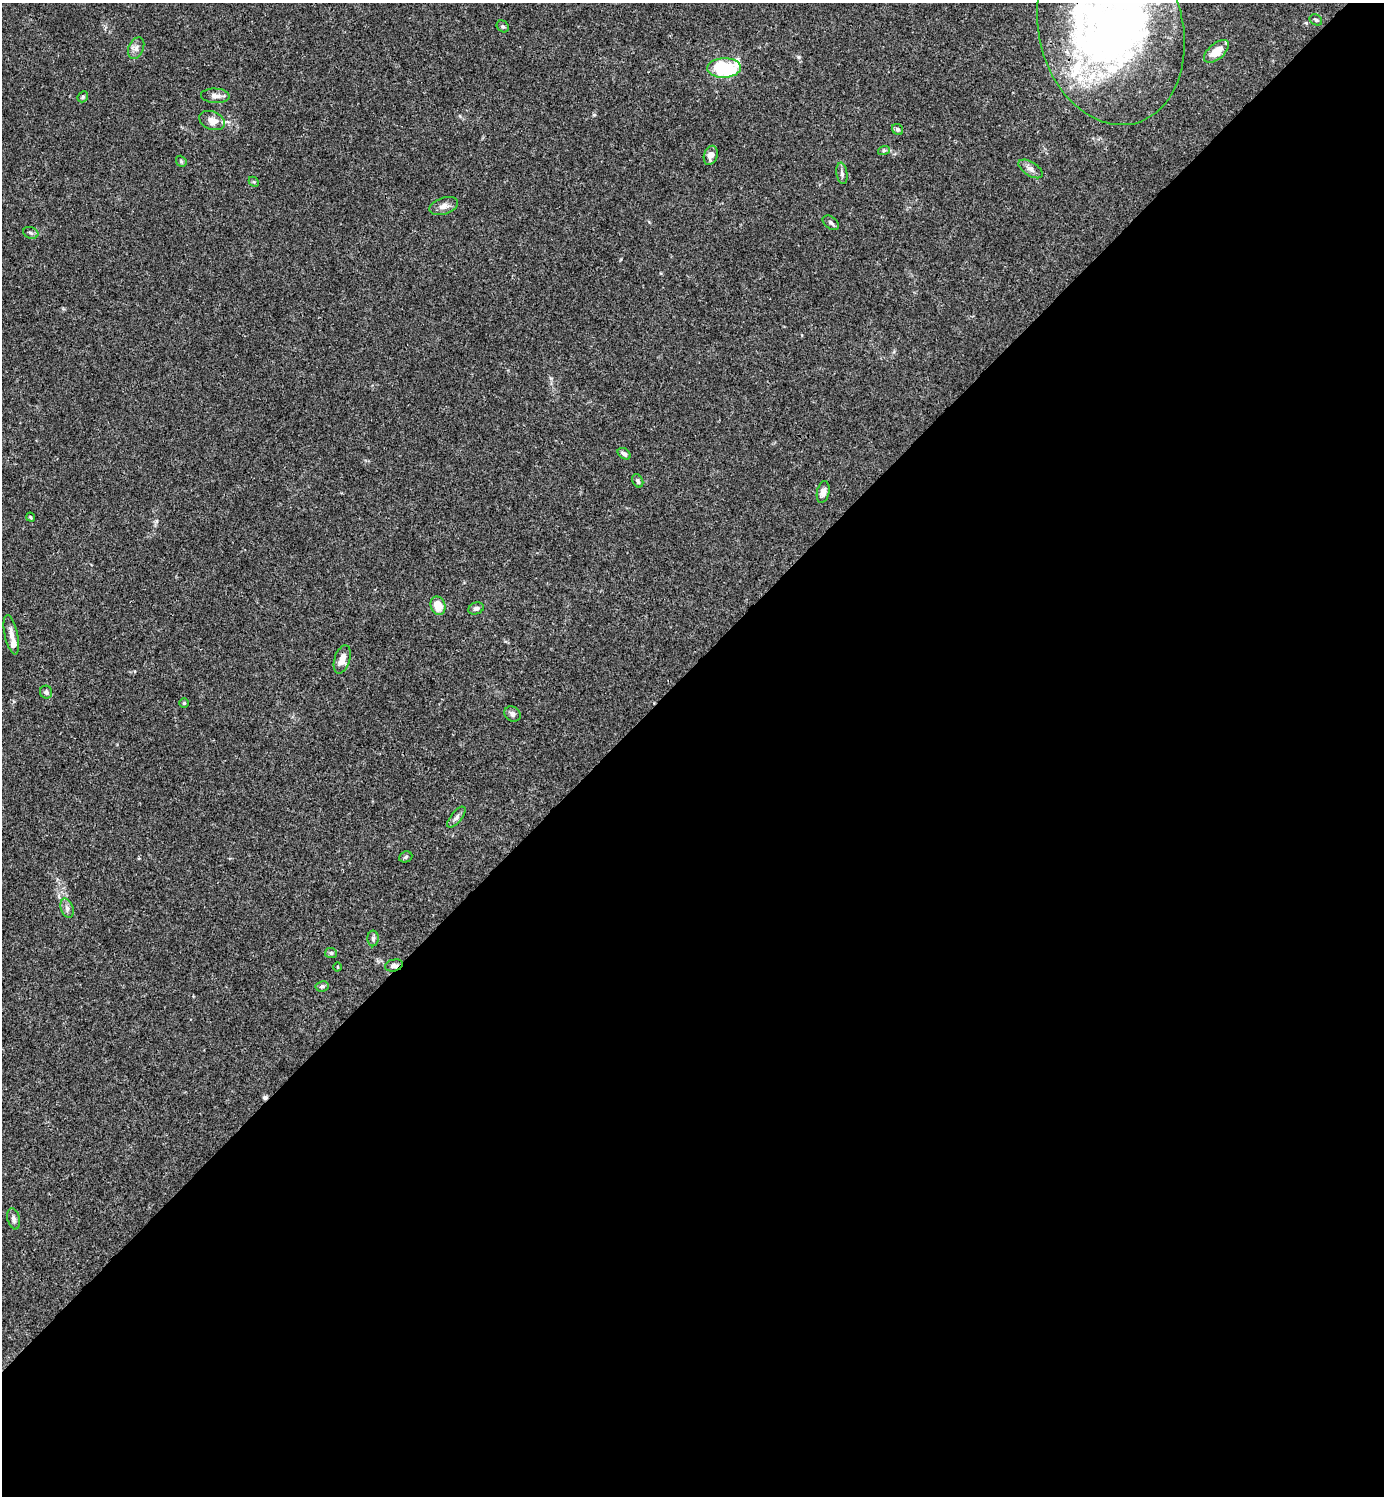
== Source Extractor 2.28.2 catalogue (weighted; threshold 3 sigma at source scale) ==
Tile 15 of 4 x 4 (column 3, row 4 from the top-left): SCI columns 3062-4443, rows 1-1494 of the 5981 x 5982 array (HDU 1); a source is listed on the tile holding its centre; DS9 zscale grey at full resolution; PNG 1386 x 1498 px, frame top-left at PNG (2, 3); each listed source drawn as its Kron ellipse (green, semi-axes under 4 px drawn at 4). Shown black and unused: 55% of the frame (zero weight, under 3 of 4 exposures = <1% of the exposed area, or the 3 px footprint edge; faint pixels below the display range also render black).
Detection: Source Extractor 2.28.2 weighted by HDU 2 'WHT'; one run over the whole footprint, this tile lists its part. Background 0.0149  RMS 0.0021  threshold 0.00953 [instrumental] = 3 sigma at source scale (4.5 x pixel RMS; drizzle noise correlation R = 1.50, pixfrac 1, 0.05/0.05 arcsec/px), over >= 5 px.
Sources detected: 51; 4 inside a brighter object's white glare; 1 cosmic-ray / hot-pixel residue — neither listed nor drawn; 7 inside a brighter listed object's ellipse — not listed separately; the other 39 listed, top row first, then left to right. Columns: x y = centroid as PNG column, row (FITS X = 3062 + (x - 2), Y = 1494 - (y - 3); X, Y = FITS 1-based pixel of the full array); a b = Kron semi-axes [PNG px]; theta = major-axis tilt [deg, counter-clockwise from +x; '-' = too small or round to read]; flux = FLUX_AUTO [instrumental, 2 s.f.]
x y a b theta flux
1316 20 6 5 - 0.39
503 26 6 5 - 0.38
1111 29 97 72 -75 92
136 48 11 7 67 1
1216 51 15 8 41 3.5
724 68 17 10 2 19
215 96 14 7 -3 1.2
83 97 6 5 - 0.28
212 121 13 9 -21 2
898 129 6 5 - 0.45
884 150 6 4 19 0.33
711 155 10 6 72 1.4
181 161 6 4 -49 0.33
1031 169 13 7 -33 1
842 173 11 5 -81 0.62
254 182 6 4 -45 0.27
444 206 15 8 18 1.3
831 223 9 6 -38 0.52
31 233 8 5 -18 0.51
624 454 7 5 -37 0.61
638 481 7 5 -61 0.44
823 492 11 6 77 1
31 517 5 3 - 0.29
438 606 9 7 -68 3.4
476 608 8 5 21 0.52
11 635 20 6 -78 1.6
342 659 14 7 73 2
46 692 6 6 - 0.59
184 703 4 4 - 0.25
512 714 8 7 - 0.8
456 817 13 5 50 0.71
406 857 7 5 22 0.37
67 908 10 6 -70 0.81
373 938 8 6 90 0.52
331 953 6 5 - 0.41
394 965 9 6 13 0.82
338 967 4 3 - 0.16
322 986 7 5 10 0.43
14 1219 11 6 -77 0.68
Overlapping masked pixels (flux is a lower limit): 1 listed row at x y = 394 965
Isophote crosses this tile's border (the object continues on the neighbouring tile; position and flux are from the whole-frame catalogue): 1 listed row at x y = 1111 29